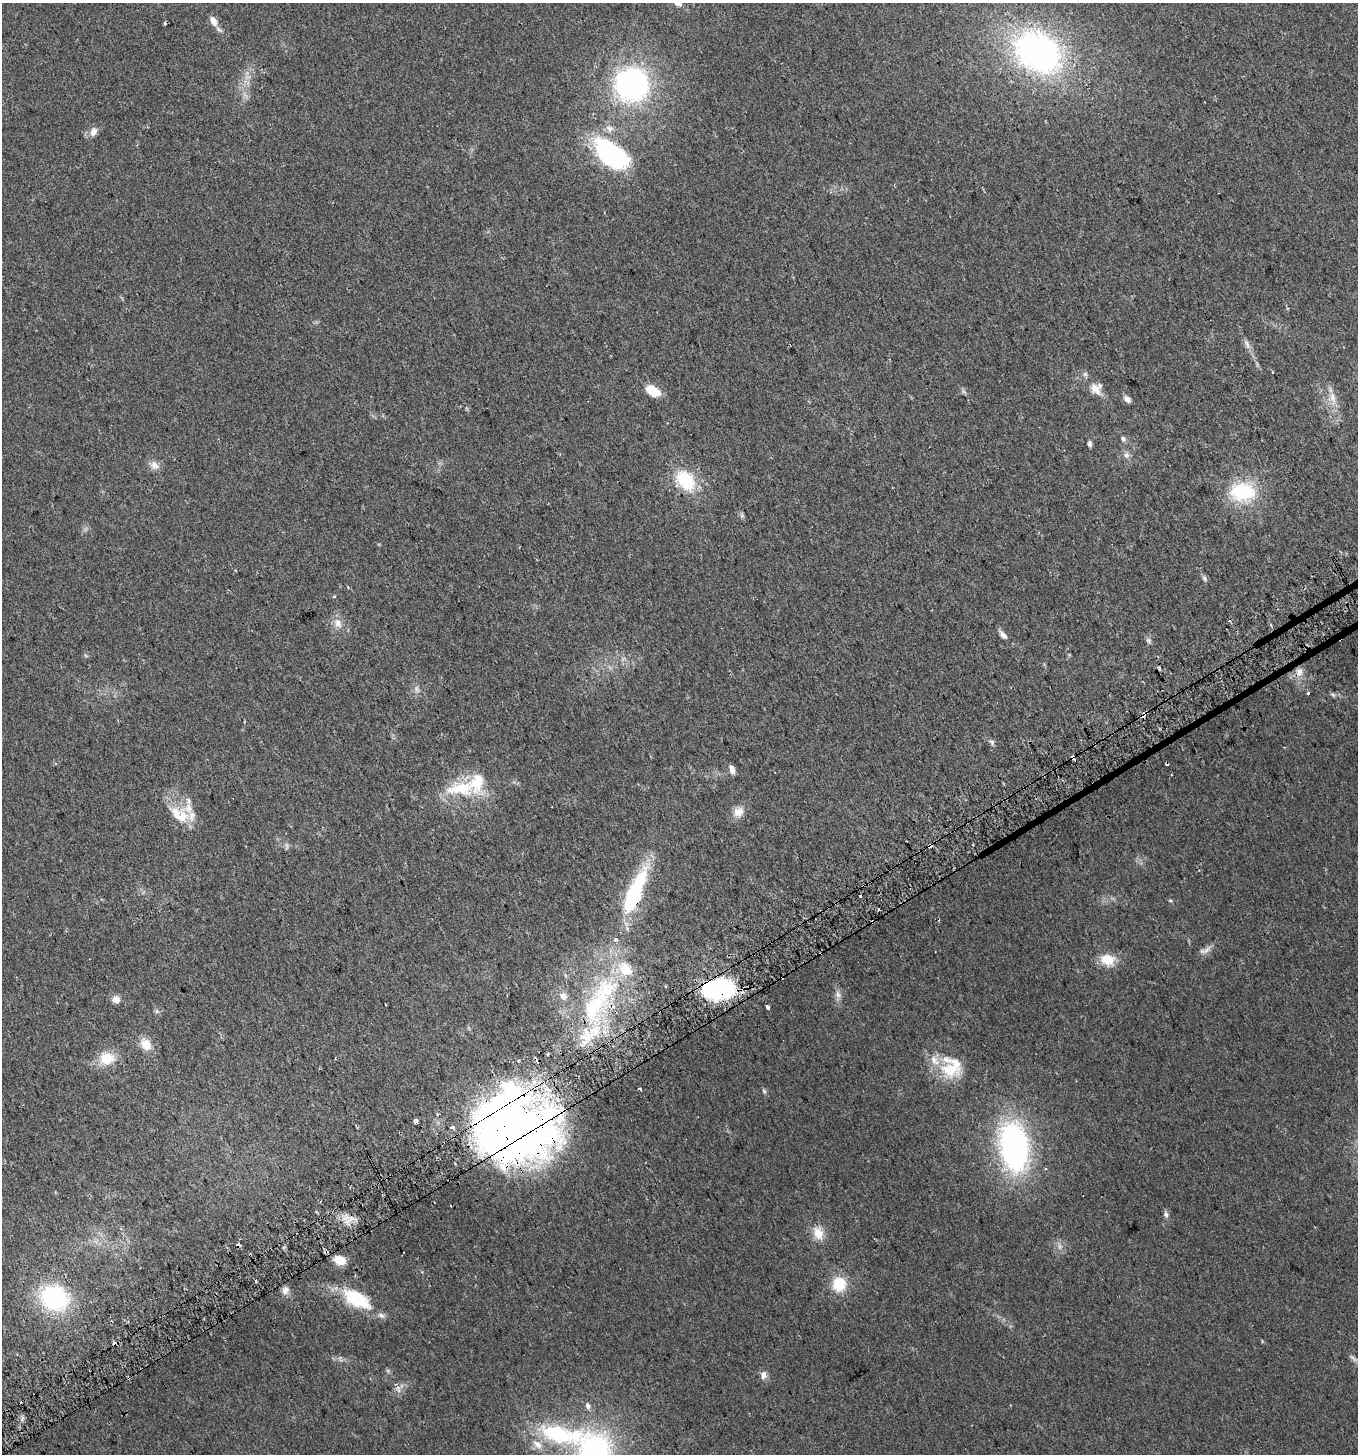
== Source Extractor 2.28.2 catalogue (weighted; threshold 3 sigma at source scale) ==
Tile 7 of 4 x 4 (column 3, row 2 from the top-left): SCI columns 2899-4254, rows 2935-4386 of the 5736 x 5871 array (HDU 1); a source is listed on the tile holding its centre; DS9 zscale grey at full resolution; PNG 1360 x 1456 px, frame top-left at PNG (2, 3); no overlay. Shown black and unused: <1% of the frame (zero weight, under 2 of 3 exposures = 2% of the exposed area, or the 3 px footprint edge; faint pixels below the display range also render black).
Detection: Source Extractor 2.28.2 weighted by HDU 2 'WHT'; one run over the whole footprint, this tile lists its part. Background 0.0479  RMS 0.0082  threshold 0.0368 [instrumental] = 3 sigma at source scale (4.5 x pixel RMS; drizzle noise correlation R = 1.50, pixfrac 1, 0.0396/0.0396 arcsec/px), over >= 5 px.
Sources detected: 116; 2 too faint to see at this stretch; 4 inside a brighter object's white glare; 15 cosmic-ray / hot-pixel residue — not listed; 20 inside a brighter listed object's ellipse — not listed separately; the other 75 listed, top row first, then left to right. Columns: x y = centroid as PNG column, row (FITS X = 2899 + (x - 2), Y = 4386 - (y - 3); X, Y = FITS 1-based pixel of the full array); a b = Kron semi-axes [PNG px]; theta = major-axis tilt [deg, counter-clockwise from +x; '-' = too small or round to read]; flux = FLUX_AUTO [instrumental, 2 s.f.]
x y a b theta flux
678 3 8 7 - 5.7
213 21 13 8 -62 7.1
1038 52 59 44 -32 220
247 77 10 3 21 2.1
631 84 30 30 - 170
93 132 14 9 65 5
608 154 56 24 -28 83
1247 344 14 6 -63 4
1273 373 3 2 - 1.1
1096 388 14 14 - 9
653 391 17 10 -30 15
963 391 7 4 -71 1.5
1333 397 17 8 -75 7.9
1127 399 8 6 -39 4.3
1123 439 7 6 - 1.9
1090 444 7 5 -83 2.1
1126 455 9 7 -79 3.3
154 465 13 10 -42 5.8
685 480 28 19 -50 38
1242 492 29 22 -4 53
742 515 7 6 - 1.6
1204 578 9 5 -61 2.1
334 597 4 3 - 1.1
338 623 14 10 -57 7.3
1271 625 3 3 - 0.93
1003 635 11 6 -47 3.8
1148 640 7 7 - 2
1299 672 11 10 - 6.7
417 689 11 6 -76 3.1
1308 693 3 3 - 6.1
1333 695 8 4 -36 1.5
1144 714 6 3 60 24
992 742 8 6 -53 2.1
1073 757 4 3 - 29
732 769 9 5 -78 4.4
460 788 45 19 7 40
738 812 14 12 44 8
182 816 20 18 55 17
930 846 3 3 - 39
635 892 54 15 67 76
861 896 3 3 - 2.9
878 909 3 2 - 0.9
1206 950 17 6 40 4.6
821 953 3 3 - 2.4
1107 960 17 13 -9 16
718 989 33 20 3 95
838 994 11 7 -66 3.7
563 996 12 9 -54 5.3
116 999 9 9 - 4.8
599 1001 96 30 58 110
767 1007 4 3 - 9.8
157 1011 6 6 - 1.7
146 1044 15 12 -52 11
107 1058 20 15 7 18
335 1058 3 2 - 0.76
952 1069 29 20 -57 25
764 1091 7 4 -46 1.4
416 1121 4 4 - 8.5
520 1133 94 51 14 530
1014 1147 41 24 -82 230
1045 1169 4 4 - 1
1166 1214 9 6 -81 2.4
818 1233 18 13 -80 12
340 1260 15 10 -18 11
839 1284 16 15 - 24
285 1290 11 9 68 4.4
54 1298 28 23 -22 88
356 1299 34 16 -29 45
1262 1341 6 3 -73 0.71
1353 1358 14 5 -45 2.9
763 1375 12 7 82 4.1
398 1389 11 6 -77 3.5
588 1406 7 6 - 2.9
557 1434 42 20 -18 67
595 1452 37 32 -80 170
Overlapping masked pixels (flux is a lower limit): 9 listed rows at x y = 1144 714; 1073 757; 930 846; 635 892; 821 953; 718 989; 599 1001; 520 1133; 340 1260
Isophote crosses this tile's border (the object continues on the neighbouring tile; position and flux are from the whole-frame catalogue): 2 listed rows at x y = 678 3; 595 1452